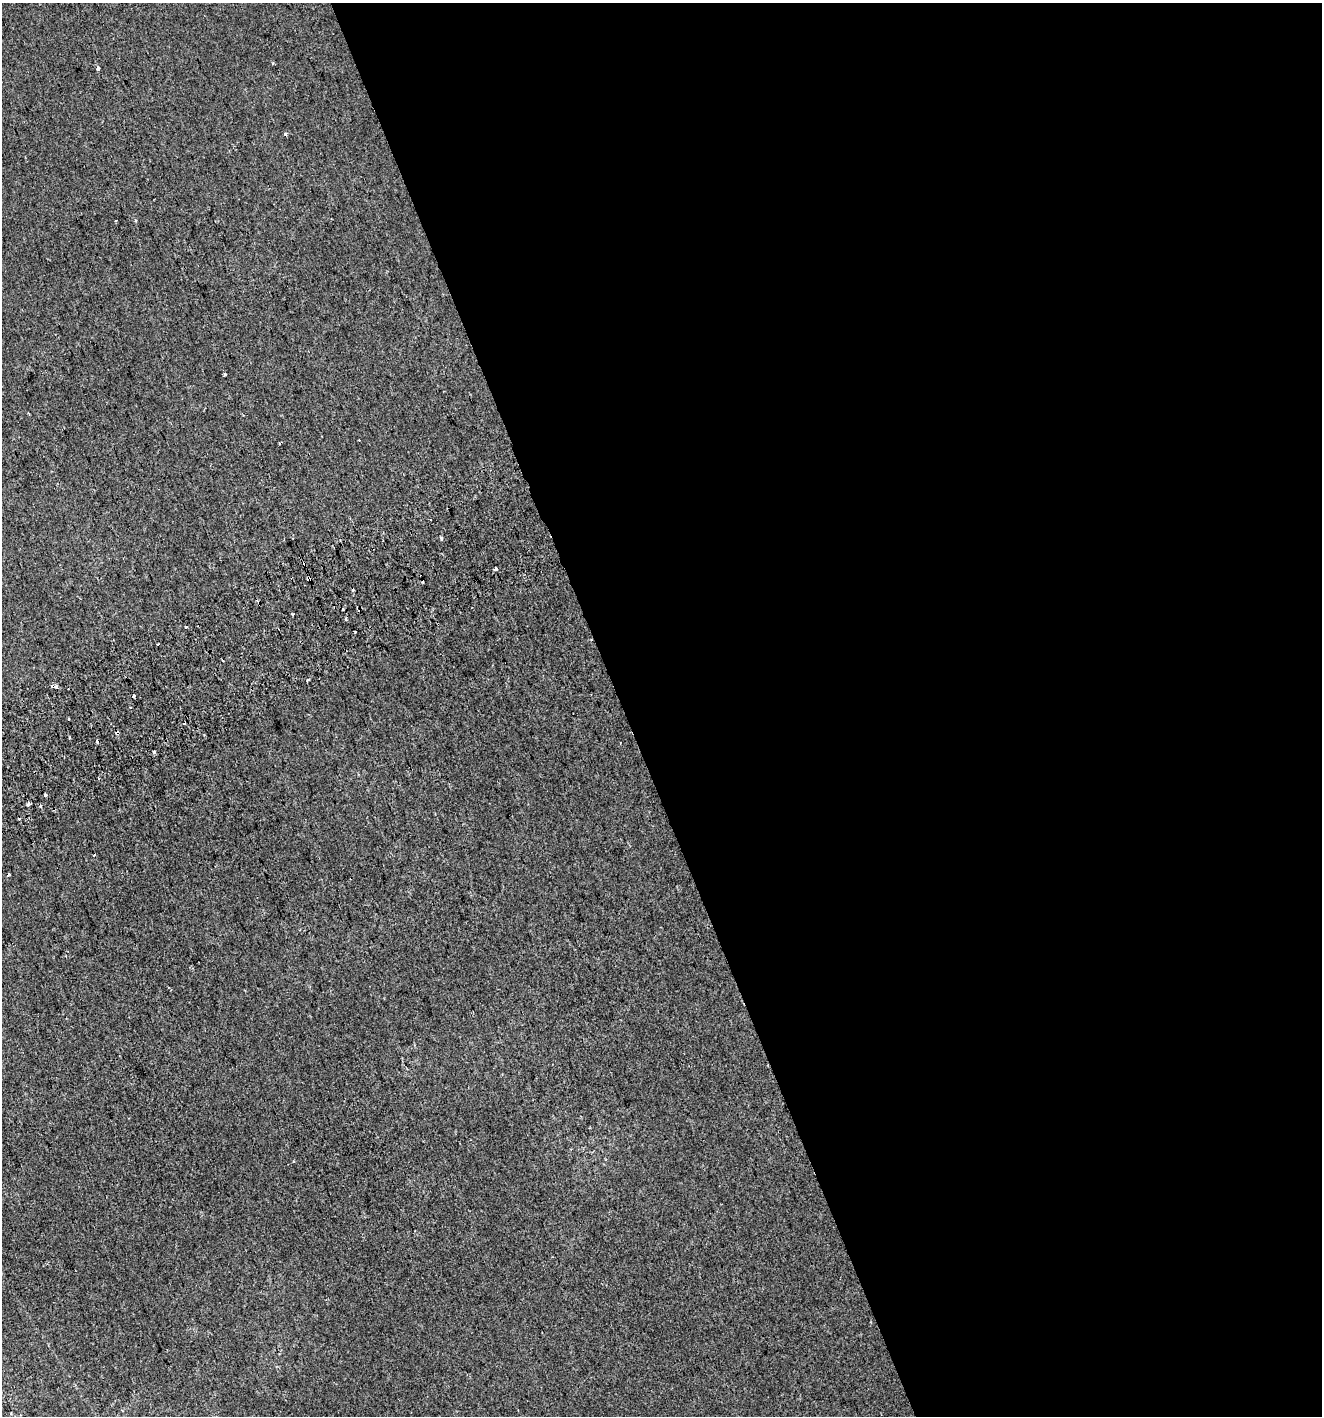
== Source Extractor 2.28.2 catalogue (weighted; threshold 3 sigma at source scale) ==
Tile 8 of 4 x 4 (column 4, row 2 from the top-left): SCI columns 4068-5387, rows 2871-4284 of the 5552 x 5736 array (HDU 1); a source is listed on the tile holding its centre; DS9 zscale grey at full resolution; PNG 1324 x 1418 px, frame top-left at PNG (2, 3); no overlay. Shown black and unused: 53% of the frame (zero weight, under 2 of 3 exposures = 2% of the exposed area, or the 3 px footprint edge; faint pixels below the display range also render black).
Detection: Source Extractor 2.28.2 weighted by HDU 2 'WHT'; one run over the whole footprint, this tile lists its part. Background -1.28e-04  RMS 0.0074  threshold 0.0334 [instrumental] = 3 sigma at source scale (4.5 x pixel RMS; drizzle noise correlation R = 1.50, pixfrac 1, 0.0396/0.0396 arcsec/px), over >= 5 px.
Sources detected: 35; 14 cosmic-ray / hot-pixel residue — not listed; the other 21 listed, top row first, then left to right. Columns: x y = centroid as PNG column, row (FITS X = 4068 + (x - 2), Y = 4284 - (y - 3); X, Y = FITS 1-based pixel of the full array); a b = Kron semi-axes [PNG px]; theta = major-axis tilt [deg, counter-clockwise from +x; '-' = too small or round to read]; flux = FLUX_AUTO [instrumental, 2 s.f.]
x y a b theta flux
272 63 4 3 - 0.67
98 68 4 3 - 5.2
285 134 3 3 - 2.3
225 374 3 3 - 3
441 538 3 3 - 1.4
496 569 3 3 - 4.5
309 579 4 3 - 7.2
353 590 3 3 - 0.95
293 614 3 2 - 2
346 619 3 2 - 1.5
185 626 3 3 - 2.7
158 644 3 2 - 0.71
57 686 4 3 - 15
68 719 3 2 - 0.56
69 738 2 2 - 0.77
154 752 3 3 - 14
98 779 3 3 - 0.75
45 795 3 3 - 4.4
29 804 4 3 - 6.8
40 806 3 3 - 2.5
9 875 3 3 - 1.8
Overlapping masked pixels (flux is a lower limit): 2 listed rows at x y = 309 579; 57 686